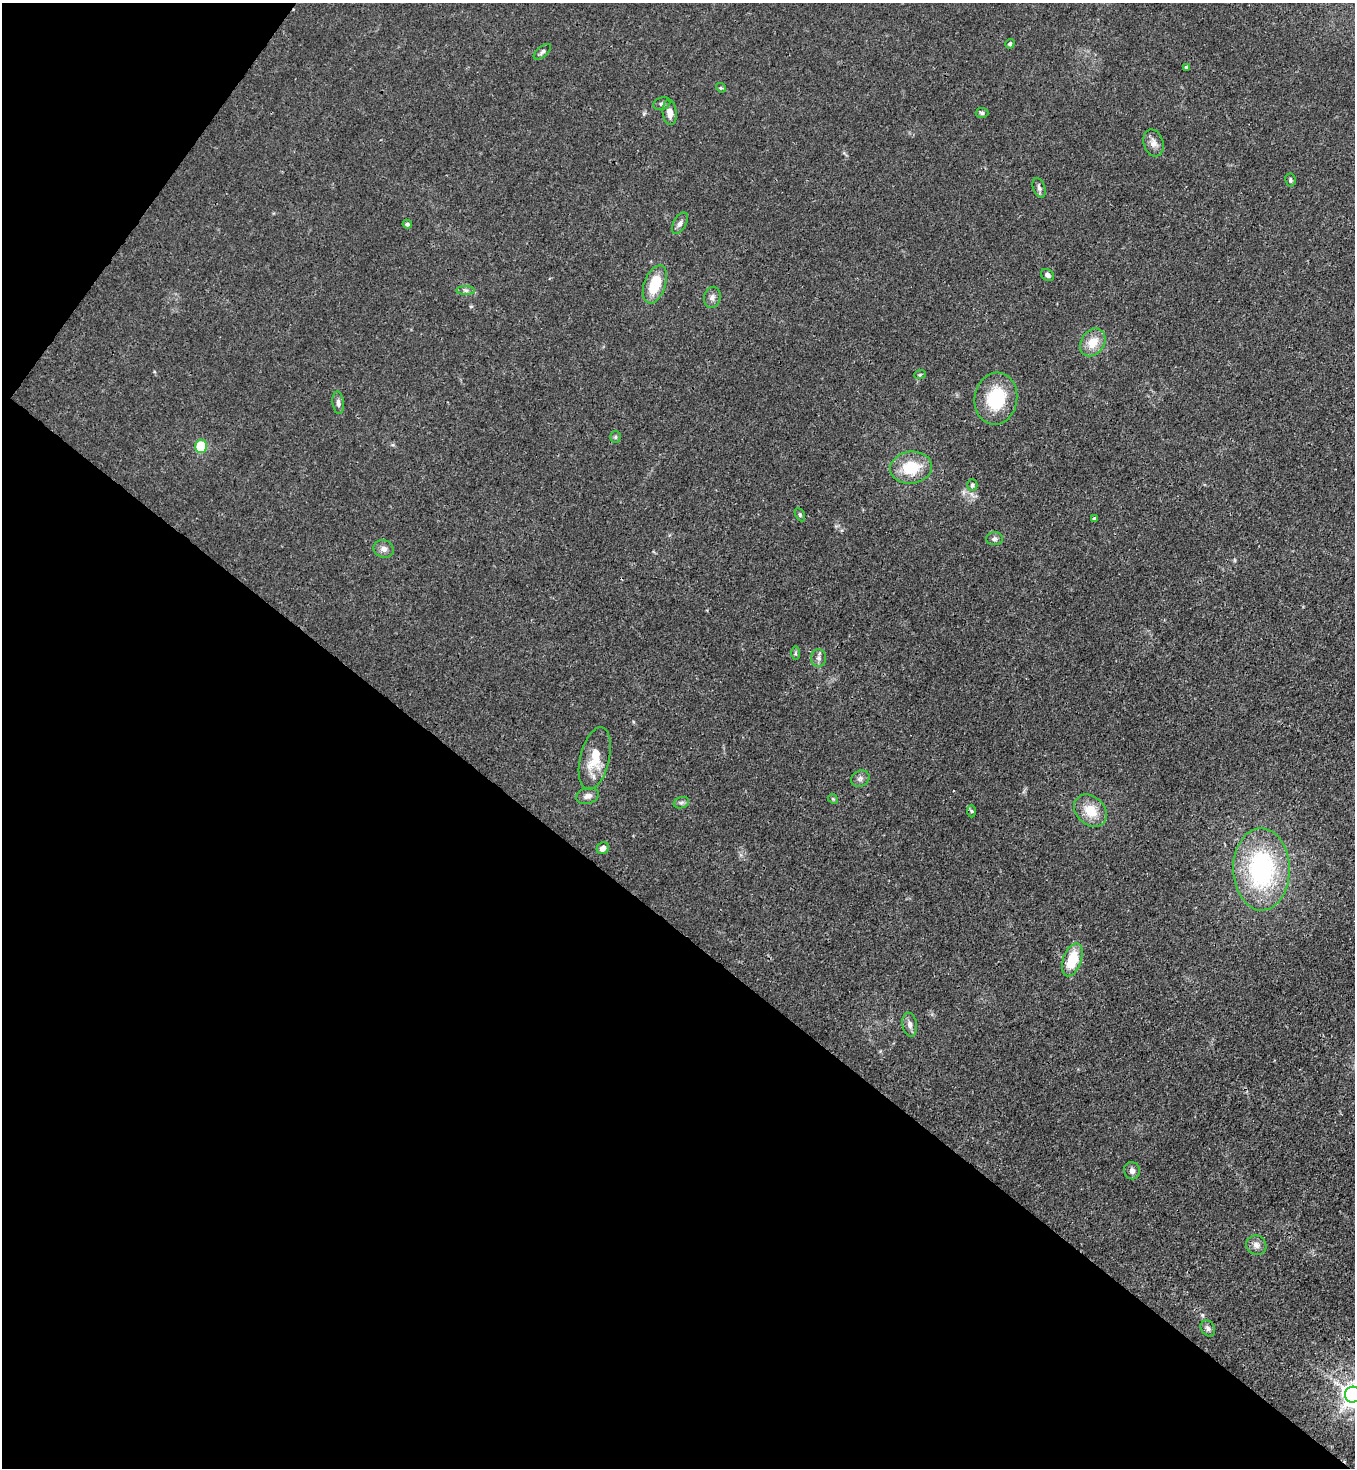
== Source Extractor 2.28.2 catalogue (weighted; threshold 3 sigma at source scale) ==
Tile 9 of 4 x 4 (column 1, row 3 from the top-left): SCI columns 225-1577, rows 1528-2993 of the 6010 x 5988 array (HDU 1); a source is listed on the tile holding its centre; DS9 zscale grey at full resolution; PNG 1357 x 1470 px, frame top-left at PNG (2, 3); each listed source drawn as its Kron ellipse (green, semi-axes under 4 px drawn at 4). Shown black and unused: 40% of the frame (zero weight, under 3 of 4 exposures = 7% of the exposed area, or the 3 px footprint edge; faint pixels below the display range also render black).
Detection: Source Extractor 2.28.2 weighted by HDU 2 'WHT'; one run over the whole footprint, this tile lists its part. Background 0.0202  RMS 0.0027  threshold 0.0119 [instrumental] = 3 sigma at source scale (4.5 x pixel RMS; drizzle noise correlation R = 1.50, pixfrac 1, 0.05/0.05 arcsec/px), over >= 5 px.
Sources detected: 45; all 45 listed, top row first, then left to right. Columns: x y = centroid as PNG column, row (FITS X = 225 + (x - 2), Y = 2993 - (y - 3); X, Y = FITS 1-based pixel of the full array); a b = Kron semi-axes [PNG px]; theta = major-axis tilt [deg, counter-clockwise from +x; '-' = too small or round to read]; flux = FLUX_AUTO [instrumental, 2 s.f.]
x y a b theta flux
1010 44 5 4 - 0.47
542 52 10 5 41 0.71
1186 67 3 3 - 0.36
721 88 5 4 - 0.34
662 104 8 6 18 0.7
670 112 13 7 -85 2.4
982 113 6 5 - 0.57
1153 143 14 10 -74 1.9
1290 180 6 5 - 0.53
1039 188 10 6 -71 0.91
680 223 12 6 59 1.1
407 224 4 4 - 0.58
1047 275 7 5 -34 0.76
655 284 20 10 70 8.8
466 290 9 4 -1 0.76
712 297 11 8 78 1.2
1093 342 15 11 55 4.6
920 374 6 4 21 0.36
996 399 26 21 80 14
338 403 11 5 -84 1.1
615 437 5 5 - 0.42
201 446 7 6 - 12
911 468 21 16 6 9.6
972 485 6 5 - 0.54
800 515 7 4 -63 0.44
1094 518 3 3 - 0.46
995 539 8 6 0 0.8
384 549 10 8 -21 1.4
795 653 7 4 89 0.45
818 658 9 7 90 1.1
595 759 32 14 77 7.2
860 779 9 7 27 1.1
588 796 11 7 14 1.5
833 799 5 4 - 0.33
681 803 8 5 17 0.71
971 811 6 4 -88 0.37
1090 811 18 14 -43 5.9
603 848 6 5 - 1.6
1261 869 41 28 -89 40
1072 960 17 9 70 9.7
910 1025 12 7 -81 1.3
1132 1171 9 8 - 1.2
1256 1245 10 9 - 1.5
1208 1328 8 6 -54 0.85
1353 1395 8 7 - 280
Isophote crosses this tile's border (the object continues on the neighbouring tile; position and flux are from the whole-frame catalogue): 1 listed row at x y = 1353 1395